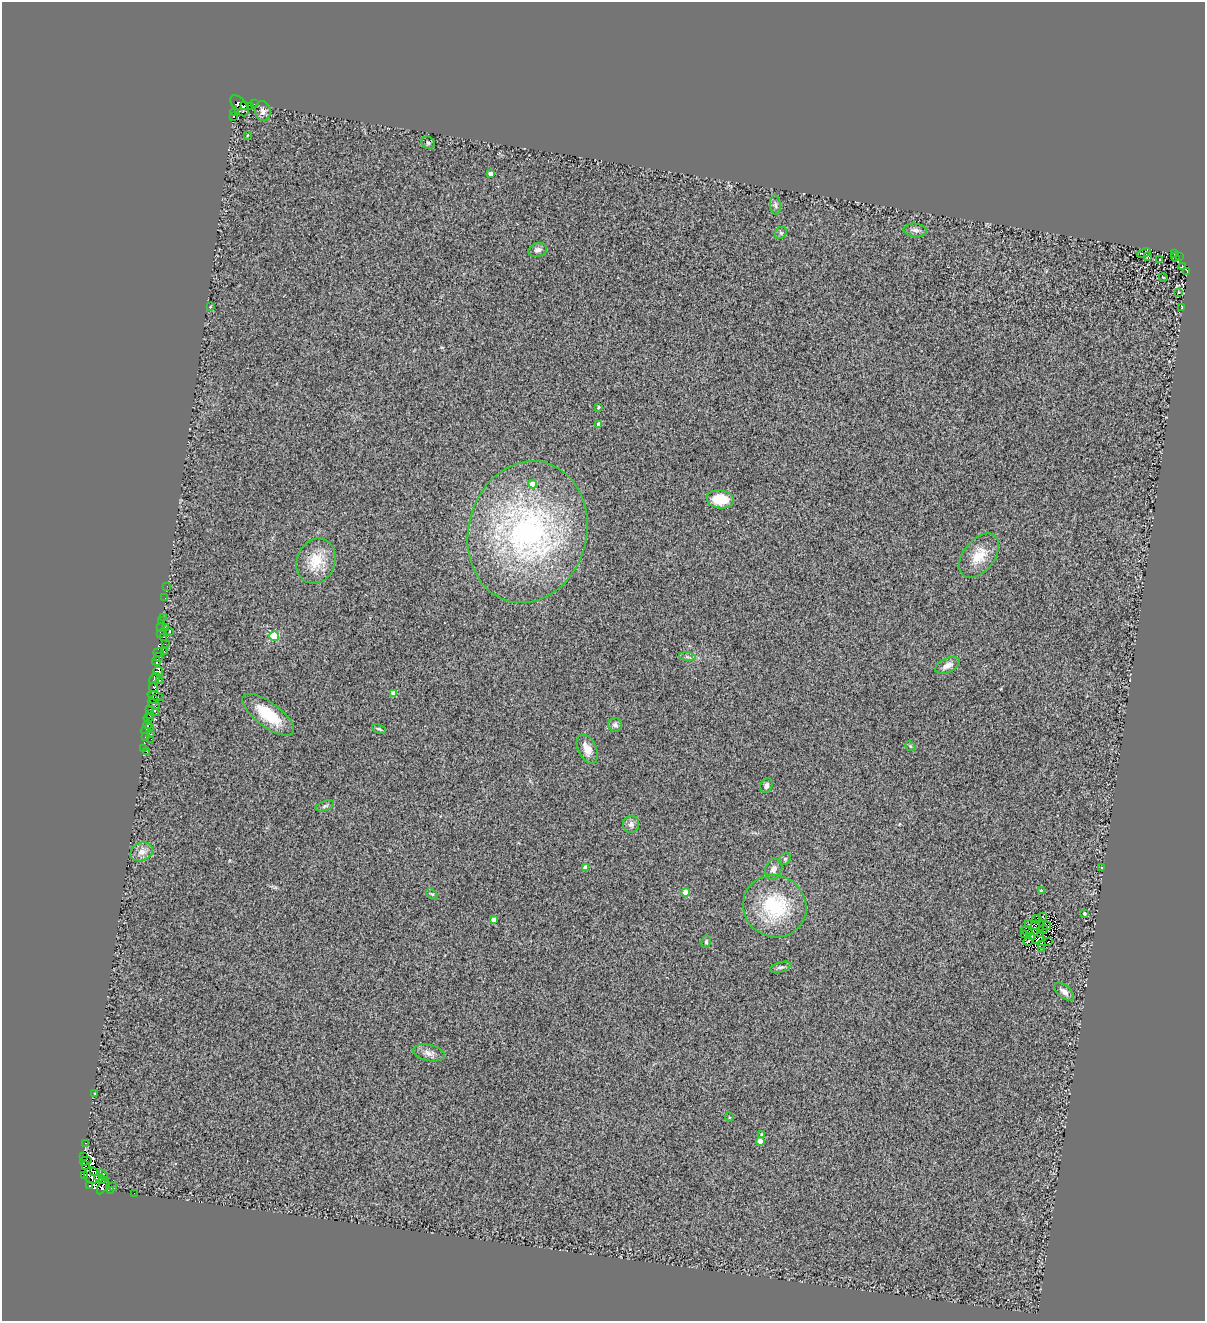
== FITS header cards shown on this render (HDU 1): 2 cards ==
NAXIS1  =                 1203
NAXIS2  =                 1319

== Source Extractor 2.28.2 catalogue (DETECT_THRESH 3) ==
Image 1203 x 1319 px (HDU 1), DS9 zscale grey, 1 PNG px = 1 image px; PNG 1207 x 1323 px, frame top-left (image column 1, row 1319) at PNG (2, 2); each listed source drawn as its Kron ellipse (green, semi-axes under 4 px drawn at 4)
Background 0.432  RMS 0.5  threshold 1.49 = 3 sigma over >= 5 px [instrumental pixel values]
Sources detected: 135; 9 with non-positive FLUX_AUTO (blend fragments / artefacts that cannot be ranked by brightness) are neither listed nor drawn; the other 126 listed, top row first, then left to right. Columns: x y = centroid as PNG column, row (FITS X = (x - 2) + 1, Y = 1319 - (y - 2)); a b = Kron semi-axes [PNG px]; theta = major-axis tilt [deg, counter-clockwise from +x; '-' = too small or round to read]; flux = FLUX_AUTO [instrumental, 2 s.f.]
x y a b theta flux
254 104 2 2 - 21
239 106 12 7 -53 850
245 106 3 2 - 93
250 106 2 2 - 31
263 111 10 8 -79 150
234 112 4 3 - 310
233 116 3 3 - 590
247 135 4 2 - 23
428 143 7 6 - 64
490 174 4 4 - 160
775 205 9 5 -84 91
915 230 12 6 -6 140
781 233 6 5 - 62
538 250 9 7 15 140
1144 253 7 3 23 41
1174 254 3 2 - 120
1179 256 3 2 - 96
1147 257 3 3 - 29
1175 257 4 4 - 33
1160 260 3 2 - 36
1182 266 4 2 - 120
1187 271 2 2 - 38
1163 277 4 3 - 20
1178 292 3 2 - 23
210 307 3 2 - 110
1182 307 3 2 - 20
598 407 3 3 - 49
599 424 4 3 - 160
533 484 4 4 - 340
720 499 14 9 -8 970
528 532 72 59 75 9800
979 556 25 15 52 730
316 561 23 19 69 880
167 586 2 2 - 49
165 598 3 2 - 27
164 617 3 2 - 190
162 620 2 2 - 21
165 627 3 2 - 160
161 628 2 2 - 84
170 631 3 3 - 100
160 634 3 2 - 560
274 636 5 4 - 1900
163 637 3 2 - 140
165 644 2 2 - 22
165 651 3 2 - 59
159 652 5 2 - 1100
158 657 4 2 - 0.51
687 657 8 3 -5 67
156 661 4 3 - 2100
947 665 13 7 25 250
158 671 5 4 - 940
155 678 6 4 42 930
160 680 3 3 - 100
154 687 5 2 - 140
394 694 4 4 - 520
156 696 8 3 -19 490
154 700 4 2 - 93
154 704 6 3 -35 850
150 709 3 2 - 670
156 713 2 2 - 15
150 714 4 3 - 1600
268 715 31 12 -37 1200
148 718 5 2 - 390
148 724 4 3 - 2400
615 725 7 6 - 140
147 729 7 3 30 1700
379 729 7 3 -21 46
151 734 3 2 - 26
146 737 3 2 - 53
151 739 2 2 - 21
910 746 5 4 - 43
143 749 2 2 - 23
587 749 15 9 -64 330
147 752 3 2 - 170
766 786 7 5 66 120
325 806 9 5 19 63
631 824 8 8 - 150
142 852 11 9 23 230
785 859 6 5 - 58
585 867 4 3 - 180
1101 867 3 3 - 53
774 869 11 8 66 180
1041 890 3 3 - 23
685 892 4 4 - 570
432 894 7 4 -43 52
775 906 32 30 -33 2500
1084 913 3 3 - 58
1043 917 3 2 - 30
1037 919 5 2 - 31
493 920 4 3 - 190
1028 924 3 2 - 25
1036 925 4 3 - 38
1047 926 4 2 - 32
1043 929 5 2 - 2.7
1027 931 6 2 -23 1.5
1025 934 4 3 - 49
1041 934 3 2 - 20
1032 936 4 2 - 29
1038 938 7 2 41 58
1028 941 5 2 - 2.5
706 942 6 4 79 51
1048 942 3 2 - 27
1042 944 4 3 - 52
1041 948 4 3 - 54
781 967 11 5 14 94
1064 992 12 6 -41 190
429 1053 16 8 -12 210
95 1094 3 3 - 98
729 1117 5 3 - 29
761 1134 3 3 - 33
760 1141 4 4 - 540
86 1143 3 2 - 160
84 1156 4 2 - 100
86 1161 6 4 16 1900
86 1165 2 2 - 75
93 1171 4 2 - 130
85 1175 3 2 - 270
92 1175 8 8 - 2000
103 1175 6 2 -46 5.1
99 1177 4 3 - 83
103 1179 2 2 - 190
90 1186 4 2 - 590
103 1186 9 3 62 310
112 1187 3 2 - 1000
111 1190 2 2 - 1200
134 1193 2 2 - 19
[9 non-positive-flux detections neither listed nor drawn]